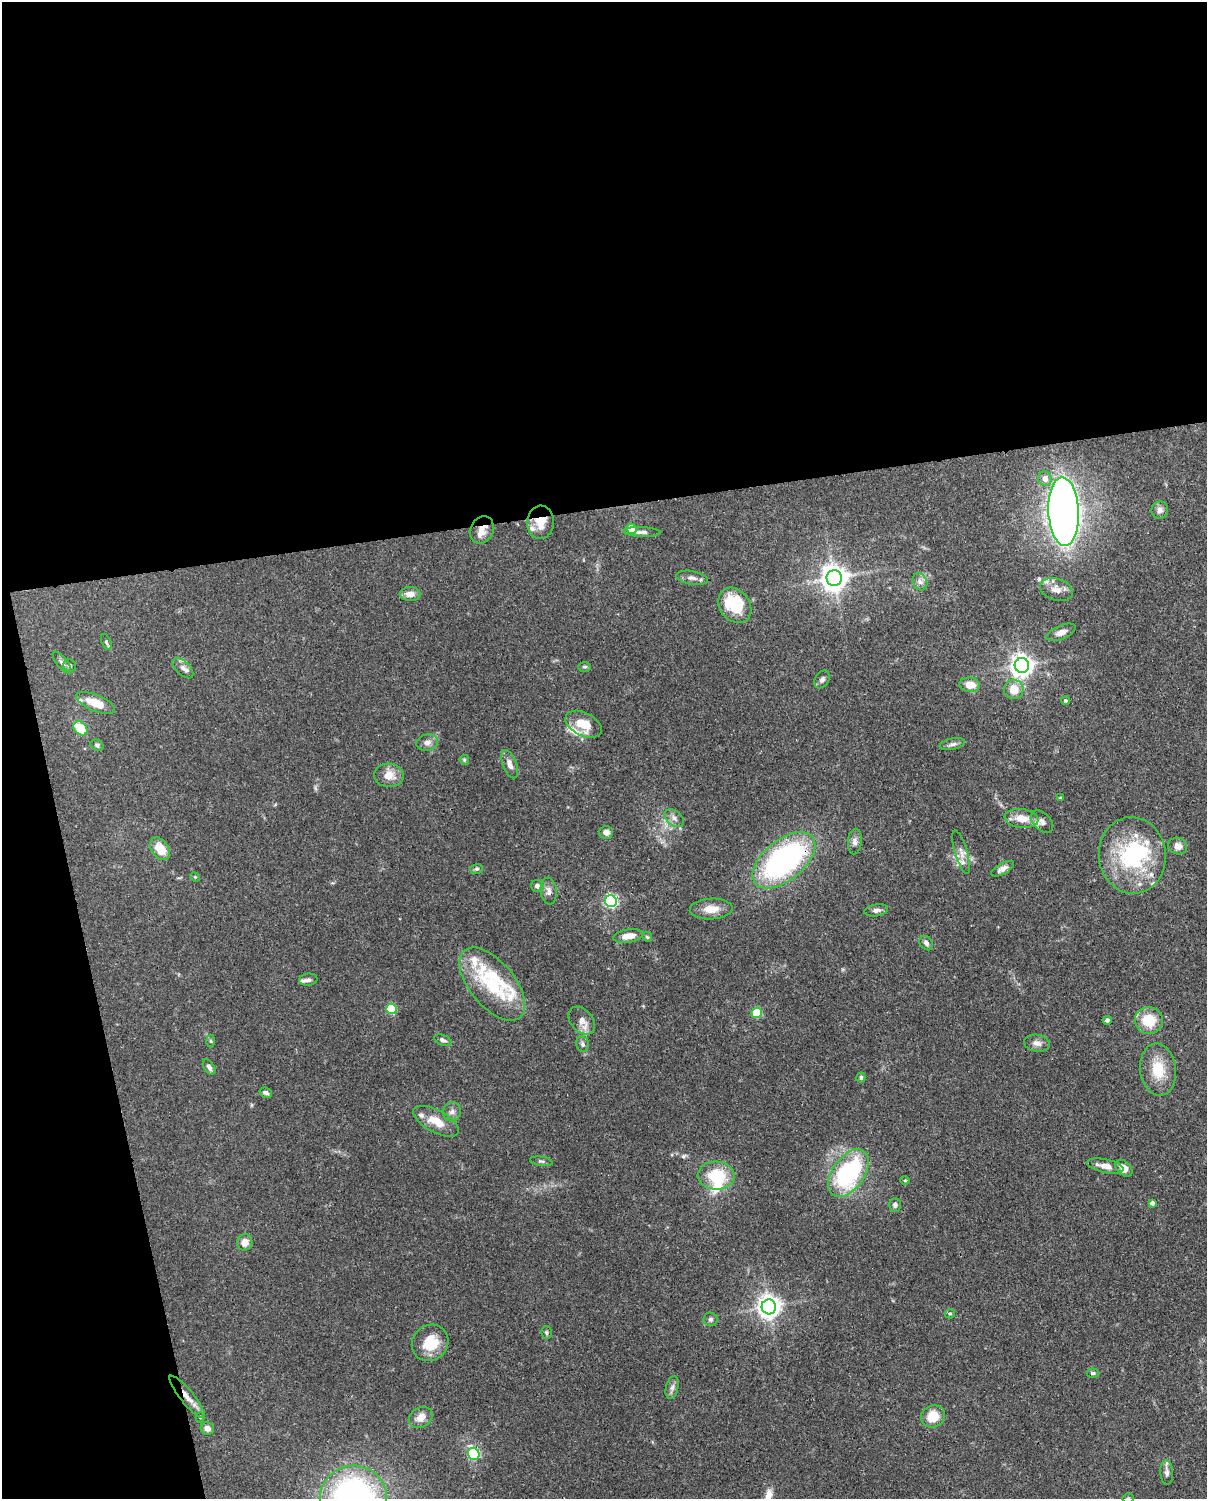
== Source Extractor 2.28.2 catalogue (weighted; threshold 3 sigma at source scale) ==
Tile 1 of 4 x 3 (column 1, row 1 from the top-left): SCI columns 90-1294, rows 3258-4754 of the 4999 x 4907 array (HDU 1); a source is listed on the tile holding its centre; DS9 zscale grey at full resolution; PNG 1209 x 1501 px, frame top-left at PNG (2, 2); each listed source drawn as its Kron ellipse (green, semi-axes under 4 px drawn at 4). Shown black and unused: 39% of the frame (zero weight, under 3 of 4 exposures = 7% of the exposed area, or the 3 px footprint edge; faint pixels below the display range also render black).
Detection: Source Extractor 2.28.2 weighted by HDU 2 'WHT'; one run over the whole footprint, this tile lists its part. Background 0.114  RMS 0.0042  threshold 0.0187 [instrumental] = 3 sigma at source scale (4.5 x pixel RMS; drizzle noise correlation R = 1.50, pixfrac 1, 0.05/0.05 arcsec/px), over >= 5 px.
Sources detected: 112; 2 inside a brighter object's white glare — neither listed nor drawn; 13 inside a brighter listed object's ellipse — not listed separately; the other 97 listed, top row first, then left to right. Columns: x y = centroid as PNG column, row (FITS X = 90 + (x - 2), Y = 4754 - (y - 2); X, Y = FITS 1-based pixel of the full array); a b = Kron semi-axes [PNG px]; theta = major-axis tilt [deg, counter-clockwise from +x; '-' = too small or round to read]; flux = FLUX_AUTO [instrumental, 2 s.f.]
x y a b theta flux
1045 479 7 6 - 3
1160 510 8 8 - 1.9
1064 512 34 15 -87 430
540 522 17 13 85 6.5
631 529 5 5 - 7.9
482 530 14 11 61 4.4
642 532 18 5 -2 1.9
692 578 16 6 -10 2.2
834 578 8 7 - 480
920 582 9 7 -62 1.8
1056 590 17 11 -17 4.2
410 594 10 7 -3 3.1
735 605 19 15 -53 21
1061 632 15 7 23 2.4
106 642 8 4 -70 0.76
62 662 13 5 -52 1.5
1022 665 7 7 - 330
70 666 6 6 - 0.95
585 667 6 5 - 0.65
183 668 13 6 -45 2.1
822 679 10 6 56 1.4
970 685 10 7 -4 5.7
1014 689 10 9 - 6.3
1066 701 4 4 - 0.63
96 703 20 8 -22 8.5
583 724 19 11 -27 9.4
80 728 8 6 -46 12
427 743 11 8 8 2.1
952 744 13 5 11 1.5
97 745 7 5 -29 0.82
464 760 5 4 - 0.48
510 764 15 7 -69 2.6
389 775 15 11 -4 5.6
1060 798 3 3 - 0.46
674 818 11 7 -38 1.9
1022 818 17 9 -7 6.3
1042 822 13 8 -46 2.4
606 832 7 6 - 2.1
855 842 13 7 86 2.1
1178 846 9 8 - 3
160 849 12 8 -55 8.1
961 852 23 6 -73 2.9
1132 855 38 33 -84 44
784 860 37 20 39 99
477 869 6 5 - 0.8
1003 869 12 5 29 2.3
195 877 5 4 - 0.45
537 886 6 6 - 1.7
549 891 13 8 -83 2.3
611 901 6 6 - 80
711 909 21 10 3 5.6
876 910 12 6 9 1.7
628 936 15 6 9 4.4
647 937 5 4 - 0.55
926 943 8 6 -52 1.4
308 980 9 6 6 1.1
492 984 44 22 -50 28
392 1009 5 5 - 22
757 1013 5 5 - 20
1107 1020 5 4 - 0.83
1149 1020 14 13 - 11
582 1021 16 11 -48 3.6
443 1040 9 5 -22 1.4
211 1041 6 4 -88 0.57
1037 1043 13 8 -9 2.4
582 1044 8 6 -79 1.2
209 1067 8 5 -55 1.3
1158 1070 26 18 -83 12
861 1077 5 4 - 0.82
266 1093 6 5 - 1.3
452 1112 9 9 - 2.1
436 1121 25 11 -28 7
541 1161 11 4 -8 0.87
1105 1166 18 6 -11 3.7
1124 1168 10 6 -41 3.8
848 1173 27 16 54 52
716 1175 18 14 -3 17
905 1180 5 3 - 0.39
1152 1203 4 4 - 1.4
895 1205 7 6 - 1.3
245 1242 8 8 - 3.5
769 1307 7 7 - 340
950 1314 5 4 - 0.56
710 1319 7 7 - 1.2
546 1333 6 5 - 0.71
430 1343 19 17 44 11
1093 1373 6 4 -5 0.9
672 1388 11 6 76 1.7
187 1397 26 6 -51 4.8
933 1416 12 10 29 8.6
200 1417 5 4 - 0.54
421 1418 12 10 32 4.1
207 1428 6 6 - 2.4
474 1454 6 5 - 35
1167 1472 12 6 -86 1.7
353 1498 33 32 - 130
1128 1498 5 5 - 0.59
Overlapping masked pixels (flux is a lower limit): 4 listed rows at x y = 540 522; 482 530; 784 860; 187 1397
Isophote crosses this tile's border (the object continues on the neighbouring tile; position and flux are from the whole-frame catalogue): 2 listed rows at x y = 353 1498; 1128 1498